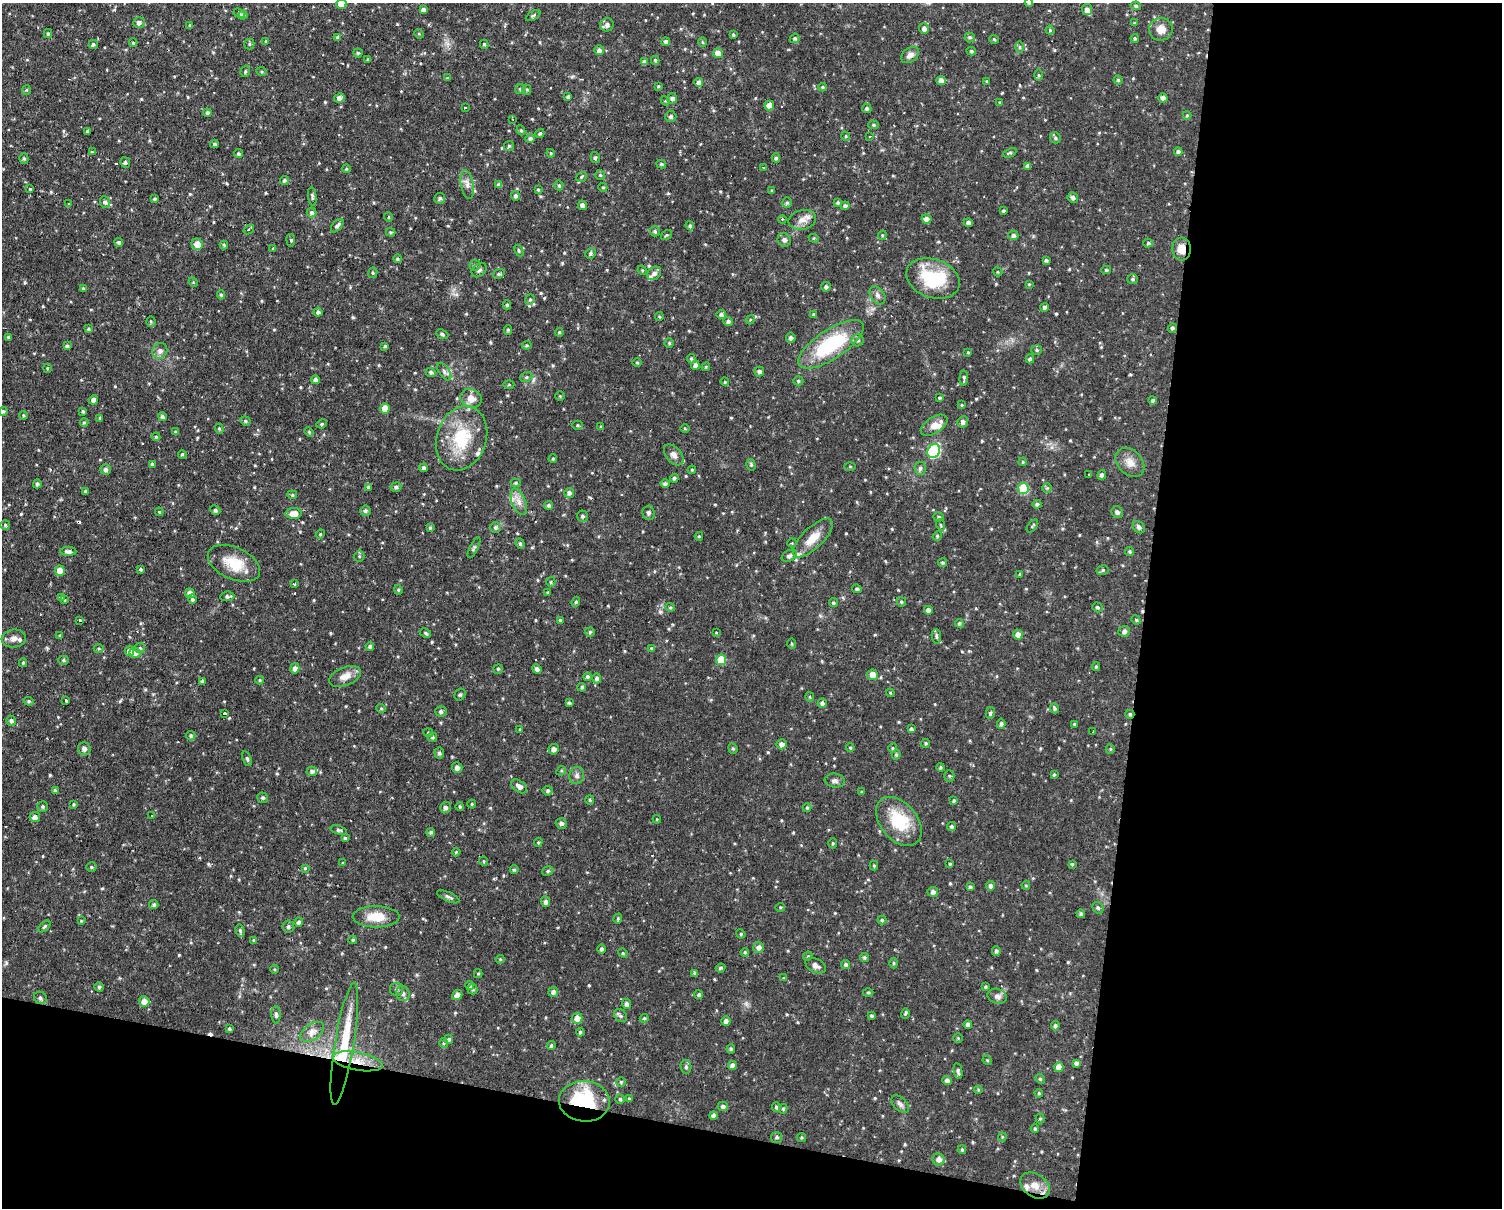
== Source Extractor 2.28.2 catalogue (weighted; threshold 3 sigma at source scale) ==
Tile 12 of 3 x 4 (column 3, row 4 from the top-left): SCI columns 3140-4639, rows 183-1388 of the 4978 x 5004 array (HDU 1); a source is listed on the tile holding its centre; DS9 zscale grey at full resolution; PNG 1504 x 1210 px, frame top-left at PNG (2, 3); each listed source drawn as its Kron ellipse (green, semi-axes under 4 px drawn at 4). Shown black and unused: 30% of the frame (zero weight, under 2 of 3 exposures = <1% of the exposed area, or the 3 px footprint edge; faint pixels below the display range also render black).
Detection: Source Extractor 2.28.2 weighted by HDU 2 'WHT'; one run over the whole footprint, this tile lists its part. Background 0.0511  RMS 0.0061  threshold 0.0273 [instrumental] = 3 sigma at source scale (4.5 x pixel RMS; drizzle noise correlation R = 1.50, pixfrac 1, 0.05/0.05 arcsec/px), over >= 5 px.
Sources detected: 619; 8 cosmic-ray / hot-pixel residue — neither listed nor drawn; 13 inside a brighter listed object's ellipse — not listed separately; of the other 598, all 500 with FLUX_AUTO >= 0.589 (the completeness limit of this list) listed and drawn (98 fainter detections not listed), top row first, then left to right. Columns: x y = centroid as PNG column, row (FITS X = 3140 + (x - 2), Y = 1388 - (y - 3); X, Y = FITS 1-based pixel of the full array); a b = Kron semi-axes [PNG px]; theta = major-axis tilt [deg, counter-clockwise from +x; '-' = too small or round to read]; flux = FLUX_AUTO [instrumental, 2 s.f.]
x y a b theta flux
1029 3 4 3 - 0.88
341 4 5 5 - 9.4
1136 6 5 4 - 1
423 10 4 4 - 2.4
1087 10 5 5 - 2.5
239 13 6 3 -22 0.84
243 15 4 4 - 1.2
533 15 8 4 32 0.99
139 23 5 5 - 2.3
1134 23 4 3 - 0.75
607 25 7 6 - 2.3
190 26 3 3 - 0.86
924 29 5 5 - 2.3
1161 29 12 11 - 6.1
1050 30 4 4 - 0.82
48 34 4 4 - 1
419 34 5 4 - 0.7
733 35 3 3 - 0.86
338 37 4 4 - 1.6
970 37 5 5 - 1.1
795 38 5 4 - 0.99
1135 38 4 3 - 0.82
994 39 4 4 - 0.66
266 41 4 3 - 0.67
666 42 4 4 - 2
702 42 5 3 - 0.61
133 43 4 3 - 0.81
93 44 5 4 - 1.2
249 44 5 5 - 0.85
484 44 5 3 - 0.9
1020 47 6 4 -89 0.87
599 50 5 5 - 2.2
971 51 5 4 - 1
358 53 4 4 - 0.71
718 53 5 5 - 6
910 55 10 6 36 3.2
368 59 3 3 - 1
655 60 4 3 - 1
644 62 4 4 - 2.4
245 71 6 4 72 0.88
262 72 5 3 - 0.64
1039 75 6 4 -89 0.77
447 78 4 3 - 0.8
1118 80 4 4 - 0.83
941 81 4 4 - 3.1
987 81 4 3 - 0.62
699 83 4 4 - 3.6
658 86 4 3 - 0.78
823 87 4 3 - 0.76
520 89 5 5 - 0.85
26 90 5 4 - 0.68
527 90 5 4 - 0.8
568 97 4 4 - 1.3
339 98 5 4 - 2.7
672 98 5 5 - 2.3
1163 98 5 4 - 2.1
665 101 5 4 - 0.63
1000 103 4 3 - 0.71
769 106 5 4 - 5.7
465 108 3 2 - 0.61
867 108 5 4 - 1.3
207 113 4 4 - 1.3
1187 115 4 4 - 0.75
671 116 5 5 - 1.3
513 119 3 2 - 0.65
874 125 5 4 - 0.96
521 130 5 4 - 0.86
87 131 3 3 - 1.1
540 133 5 4 - 0.95
846 136 5 4 - 0.75
869 136 3 2 - 0.87
530 138 5 4 - 1.6
1055 138 5 5 - 1.3
214 144 4 3 - 0.92
509 146 5 5 - 0.96
92 152 4 3 - 0.71
1178 152 4 4 - 1.6
551 153 4 4 - 0.67
1010 153 7 4 24 1.1
238 154 5 4 - 0.95
595 157 5 4 - 1.1
776 158 4 4 - 1
24 159 5 4 - 0.98
125 163 5 4 - 1.2
661 164 5 4 - 0.98
1028 166 4 4 - 3.5
763 168 3 3 - 0.71
346 169 4 4 - 0.81
600 175 5 5 - 0.88
581 177 6 4 38 0.81
284 180 5 4 - 1.3
467 185 15 6 -80 3.4
499 185 4 4 - 2.4
559 185 5 4 - 0.85
603 187 4 4 - 0.78
30 189 3 3 - 1.1
538 190 4 3 - 0.94
772 190 3 3 - 0.66
312 196 9 4 -82 1.2
515 196 4 4 - 1.6
440 198 5 5 - 1.5
1073 198 5 5 - 1.8
155 199 4 3 - 0.94
105 202 6 5 - 1.5
787 203 5 4 - 0.96
838 203 4 4 - 1
69 204 3 3 - 0.81
582 205 4 4 - 2.3
845 206 4 4 - 1.6
1004 211 4 3 - 0.72
311 212 5 5 - 1.5
388 217 5 3 - 0.71
782 219 4 3 - 0.6
926 219 5 4 - 3
802 220 14 9 12 4.7
968 223 4 4 - 1.8
337 226 8 4 49 1.6
690 226 4 4 - 1.3
249 229 6 3 39 1.3
655 231 5 5 - 1
391 232 5 4 - 0.77
666 235 6 4 33 0.68
882 235 4 4 - 0.68
1013 235 5 4 - 1.7
814 238 5 4 - 0.76
291 240 6 3 -82 0.86
784 240 7 6 - 1.6
119 242 4 4 - 1.3
1148 243 5 4 - 1
197 244 6 5 - 6.3
224 245 4 4 - 0.8
273 248 3 3 - 0.81
1182 249 11 9 -85 6.3
519 250 6 3 -61 0.77
590 253 5 5 - 1.1
397 259 4 4 - 1
1046 260 4 3 - 0.98
475 265 5 5 - 1
479 270 8 6 43 1.6
642 270 5 4 - 0.67
1106 270 5 4 - 0.81
998 272 5 3 - 0.69
373 273 5 4 - 0.9
654 273 8 6 39 2.7
499 274 6 4 19 0.94
933 278 27 19 -19 34
1132 279 5 5 - 1
193 282 5 4 - 0.62
1029 284 4 4 - 0.61
826 287 5 4 - 1.6
83 289 4 4 - 1.1
221 295 5 4 - 0.91
878 295 10 7 -57 2.1
530 300 5 4 - 0.95
507 305 4 4 - 0.9
1044 307 4 4 - 1.4
318 312 4 4 - 1.7
721 315 4 4 - 1.8
814 315 4 4 - 0.92
659 316 4 3 - 0.63
750 320 5 3 - 0.65
151 321 5 4 - 0.82
728 321 5 4 - 1.6
1172 328 5 4 - 1.3
88 329 4 3 - 0.84
508 330 5 4 - 0.94
559 332 4 3 - 0.76
442 334 6 4 -23 0.98
8 337 4 3 - 0.89
791 338 5 5 - 2
858 340 6 5 - 1.4
669 343 4 4 - 0.9
831 344 38 14 33 47
527 345 4 4 - 0.69
67 346 3 3 - 1.2
385 346 4 4 - 0.9
1037 350 5 4 - 0.97
160 351 8 7 - 2.7
968 352 4 3 - 0.6
691 359 4 3 - 0.7
1030 359 4 4 - 1.3
637 363 5 3 - 0.59
695 365 4 4 - 2.3
706 367 4 4 - 0.77
47 368 4 4 - 0.66
759 371 5 5 - 1.9
431 372 5 4 - 1.6
444 372 10 5 -56 1.7
526 377 6 5 - 0.94
964 378 7 3 86 1.3
315 380 4 4 - 1.7
798 381 5 4 - 0.92
725 382 4 3 - 0.74
509 384 5 3 - 0.61
560 396 4 4 - 0.63
471 398 11 9 -25 5.7
940 398 4 3 - 0.86
93 400 4 4 - 2.3
1153 400 4 4 - 1.3
961 405 4 4 - 0.78
385 409 5 5 - 8.2
3 411 4 4 - 0.98
83 411 4 3 - 0.92
23 416 4 3 - 0.73
162 417 4 4 - 1.6
100 418 3 3 - 0.74
245 421 5 4 - 0.84
84 422 4 4 - 0.72
963 422 6 5 - 1.8
322 424 5 4 - 0.96
577 425 5 4 - 0.94
934 425 15 8 32 6
601 427 4 3 - 0.79
685 428 5 3 - 0.62
219 429 5 4 - 0.82
175 432 4 3 - 0.61
309 432 5 4 - 0.64
156 437 4 4 - 0.66
461 438 33 25 72 30
934 451 7 6 - 55
182 454 4 3 - 0.89
674 455 12 7 -48 3.2
553 459 4 3 - 0.66
1023 462 4 3 - 0.77
1130 462 16 12 -46 5.8
152 464 4 4 - 1.3
751 465 6 4 -75 0.92
850 466 6 4 -1 0.68
424 468 4 4 - 1.6
920 468 6 5 - 1.7
105 469 5 5 - 1.7
692 470 4 3 - 0.64
1089 475 3 2 - 0.62
1102 475 5 4 - 1.9
674 478 4 4 - 1.4
516 483 5 4 - 0.9
37 484 4 4 - 1.3
665 484 4 4 - 1.5
369 487 4 4 - 0.97
396 487 5 4 - 1.4
1023 488 5 5 - 30
1047 488 5 5 - 0.83
85 491 3 3 - 0.61
569 493 5 5 - 1.8
292 495 5 4 - 0.85
519 502 14 7 -68 4.1
1037 504 4 4 - 1.2
549 506 4 4 - 1.2
215 510 5 4 - 1.2
365 511 5 5 - 1.3
159 512 4 4 - 0.65
1117 512 6 5 - 1.5
648 513 7 6 - 1.6
294 514 8 5 0 6.7
582 516 6 5 - 1.3
939 517 5 4 - 1
5 525 5 5 - 0.81
941 525 6 3 -71 0.62
1032 526 7 3 53 0.72
1139 527 7 5 -46 1.5
430 528 4 3 - 0.88
495 528 5 5 - 1.3
320 534 4 4 - 0.62
699 536 4 4 - 0.64
937 536 5 4 - 0.77
813 538 26 10 44 9.5
792 543 4 4 - 0.62
520 544 5 4 - 0.96
474 548 11 3 64 1.1
68 551 8 4 0 2.2
1129 551 4 4 - 1.1
359 556 5 5 - 0.8
789 556 8 5 29 2
234 563 28 16 -25 17
943 563 4 4 - 0.98
140 569 4 3 - 1
1103 570 6 5 - 1.1
60 571 5 5 - 5.9
1020 574 3 3 - 0.83
551 582 5 4 - 0.81
294 584 3 3 - 0.67
857 589 5 4 - 1.1
398 590 5 4 - 0.87
548 592 4 3 - 0.63
190 593 5 4 - 3.4
227 596 7 5 5 1.6
61 598 4 3 - 1.1
192 599 5 4 - 1.2
65 600 4 4 - 0.85
576 602 5 4 - 0.78
901 602 5 4 - 0.74
833 603 5 4 - 0.96
670 607 5 4 - 0.74
1097 607 5 4 - 1
928 610 4 4 - 2.5
80 620 3 3 - 1.1
560 620 4 4 - 0.81
1136 620 5 4 - 0.74
959 623 4 4 - 1.1
1124 631 6 5 - 2.1
590 632 5 4 - 1
425 633 6 4 -29 0.85
716 633 3 2 - 0.7
1018 635 5 4 - 3.7
60 636 4 4 - 0.61
936 636 7 4 -84 1.1
14 638 12 9 6 3.7
792 643 5 4 - 0.8
370 646 4 4 - 1.4
99 648 5 3 - 0.72
140 648 5 5 - 1
651 648 4 4 - 0.61
129 651 5 4 - 4.1
135 653 5 5 - 3.3
63 660 5 4 - 0.86
721 660 5 5 - 13
23 663 4 3 - 0.81
1096 667 4 3 - 0.72
295 668 5 4 - 2.5
498 669 5 4 - 0.89
537 669 5 4 - 1.7
873 675 5 5 - 5.7
345 676 17 9 21 6
587 677 4 4 - 1.3
597 678 5 4 - 1.6
260 680 4 4 - 0.93
202 681 3 3 - 1.2
582 687 4 4 - 1.1
890 693 4 3 - 0.59
460 695 6 5 - 1.1
810 697 4 4 - 0.68
29 701 5 4 - 0.86
66 701 3 3 - 1.4
569 703 4 4 - 0.96
822 703 5 4 - 1.6
381 708 4 4 - 0.64
1054 708 5 4 - 1.3
441 711 6 5 - 1.5
225 713 4 3 - 4.7
990 713 6 4 79 1.2
1130 714 4 4 - 0.94
11 721 5 5 - 1.4
1001 724 5 4 - 1.3
1074 724 3 3 - 0.6
520 729 3 3 - 0.64
911 729 4 3 - 1.4
1093 732 3 2 - 0.62
428 733 5 4 - 0.85
191 736 5 4 - 1
432 737 5 4 - 1.2
926 743 4 4 - 0.98
782 744 5 5 - 2.7
733 748 5 4 - 0.79
850 748 4 3 - 0.77
893 748 5 4 - 0.72
84 749 6 6 - 2.1
554 749 5 5 - 2.9
1110 749 5 4 - 0.7
439 753 5 5 - 1.3
896 755 5 4 - 0.92
247 759 8 4 -71 1.1
941 767 4 4 - 0.94
457 768 5 5 - 2.4
312 771 5 5 - 1.5
561 771 5 4 - 0.72
577 775 8 7 - 2.3
1054 775 3 3 - 0.83
949 776 5 5 - 0.81
835 781 10 7 -7 2
519 786 9 5 -36 3
55 791 4 4 - 1.4
548 791 5 5 - 1.2
862 792 4 3 - 0.6
263 798 5 5 - 1.1
590 800 5 4 - 0.75
954 800 4 3 - 0.99
73 804 4 4 - 0.71
472 804 4 4 - 0.63
43 806 5 5 - 0.96
445 807 6 5 - 1.7
460 807 4 3 - 0.78
807 808 4 4 - 0.7
152 816 3 2 - 0.6
35 817 5 5 - 2.4
657 819 4 4 - 0.61
899 821 28 18 -51 24
561 823 5 5 - 1.8
952 827 4 4 - 1.1
339 830 8 4 -18 1.3
431 832 4 4 - 1.2
345 838 4 4 - 0.93
538 842 5 4 - 0.77
833 843 5 4 - 0.74
456 852 4 4 - 0.64
484 861 5 4 - 0.7
343 863 3 3 - 0.6
950 864 4 3 - 0.96
1072 864 4 4 - 0.65
874 866 5 4 - 0.74
91 867 5 4 - 0.83
305 868 4 3 - 0.77
514 870 4 4 - 0.81
548 871 6 4 25 0.92
1026 885 4 4 - 0.64
991 886 5 4 - 2.1
970 887 4 4 - 1.1
933 892 5 5 - 2.4
448 897 12 4 -25 1.5
546 902 5 4 - 1.8
154 904 5 4 - 1.3
780 907 5 3 - 0.65
1098 908 6 5 - 1.1
1081 914 4 4 - 1.3
376 917 23 10 -1 12
618 919 5 4 - 0.77
882 920 4 4 - 0.87
81 921 4 4 - 0.62
299 922 4 4 - 1.5
44 926 7 3 44 0.8
288 927 6 6 - 1.4
240 930 6 4 -75 0.96
741 934 5 4 - 0.62
253 940 4 3 - 0.59
353 940 4 3 - 0.77
759 947 5 5 - 2.4
602 949 4 4 - 1.4
996 951 5 4 - 1.1
745 952 4 3 - 0.66
623 953 5 4 - 0.66
808 956 5 4 - 0.64
864 957 4 4 - 0.95
500 959 4 4 - 0.65
894 963 5 3 - 0.74
846 964 4 4 - 1.4
816 966 11 6 -27 2.5
720 968 5 3 - 0.81
274 969 4 3 - 0.61
478 974 4 4 - 0.77
695 974 4 4 - 1.7
784 978 4 4 - 0.61
470 985 4 4 - 1.5
99 987 4 4 - 0.91
985 987 3 3 - 0.73
396 989 6 6 - 1.4
472 989 5 5 - 1.1
553 992 5 5 - 2.2
868 992 5 3 - 0.6
403 993 8 6 -74 1.8
457 995 5 5 - 3
699 995 4 4 - 1.2
997 996 10 7 -19 2.7
40 998 7 6 - 1.3
144 1001 5 5 - 4.9
626 1004 5 4 - 1.9
905 1013 5 3 - 1.5
276 1015 9 4 -87 1.4
621 1016 7 5 -42 1.2
871 1016 4 4 - 0.93
577 1018 5 5 - 4.5
644 1018 4 4 - 0.78
726 1021 5 4 - 2.2
968 1024 4 4 - 1.6
1055 1026 5 4 - 1.2
229 1029 4 4 - 1
312 1032 13 7 34 3.5
580 1032 4 4 - 1
958 1038 4 4 - 0.6
449 1039 4 4 - 1.4
444 1043 5 3 - 0.61
344 1044 62 9 81 32
551 1046 4 4 - 0.96
731 1049 4 4 - 0.92
987 1060 5 4 - 0.59
358 1061 25 9 -11 11
1076 1063 4 3 - 1.4
732 1065 4 4 - 2.7
686 1067 6 5 - 1.4
1059 1067 5 4 - 5.6
958 1071 8 4 -78 1.4
1040 1079 5 4 - 0.81
947 1080 4 4 - 2.1
621 1082 5 5 - 0.74
978 1090 4 3 - 0.63
1039 1093 4 3 - 0.75
629 1098 4 3 - 0.65
620 1099 4 4 - 0.96
584 1101 25 20 -4 39
900 1104 11 6 -45 2
723 1106 5 4 - 1.7
776 1107 4 4 - 0.9
783 1109 5 4 - 0.95
713 1115 4 3 - 1.9
1040 1119 5 4 - 0.69
1035 1129 4 3 - 0.81
777 1137 5 5 - 1.2
801 1137 5 4 - 0.77
1002 1137 4 4 - 0.64
962 1150 4 3 - 0.97
938 1159 6 6 - 2.8
1035 1185 16 11 -36 6.8
Overlapping masked pixels (flux is a lower limit): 6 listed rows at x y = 1182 249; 1130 714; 344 1044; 358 1061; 584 1101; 1035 1185
Isophote crosses this tile's border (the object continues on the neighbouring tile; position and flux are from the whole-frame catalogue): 2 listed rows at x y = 1029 3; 341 4